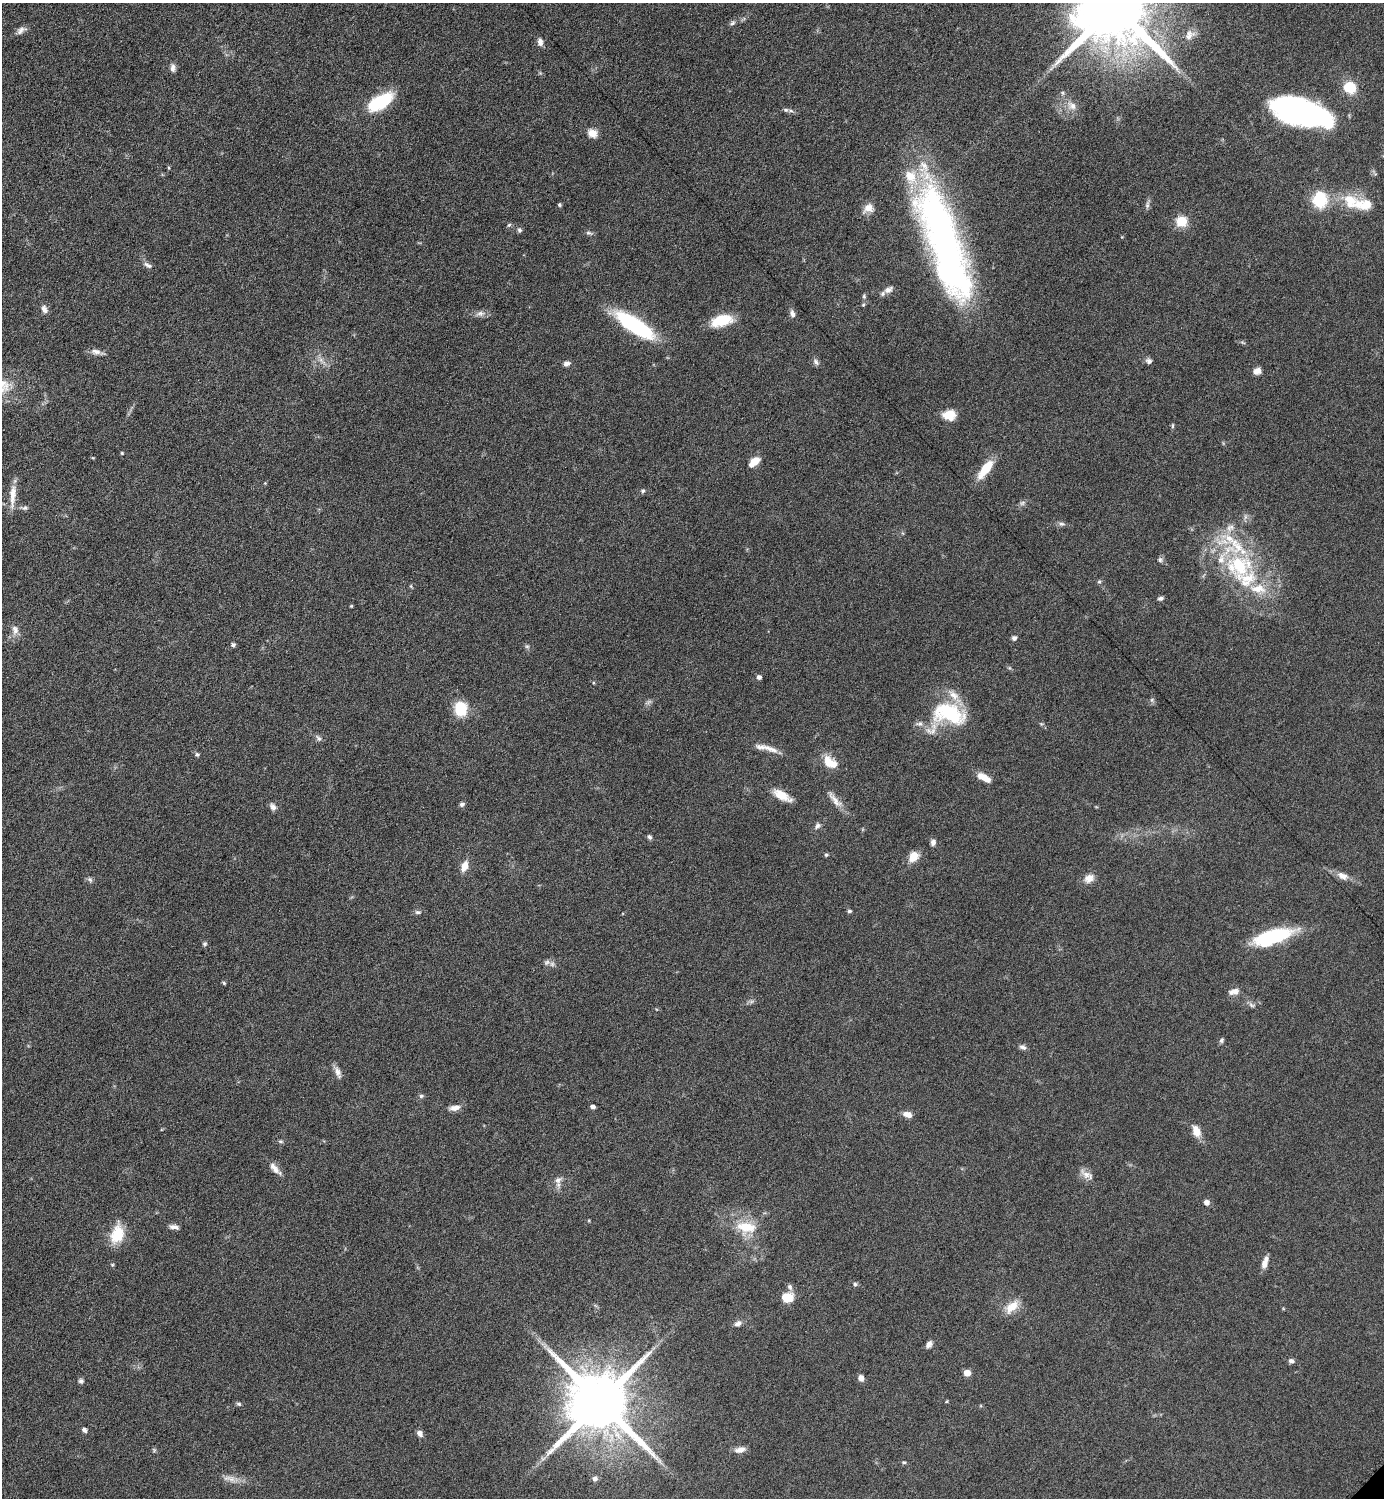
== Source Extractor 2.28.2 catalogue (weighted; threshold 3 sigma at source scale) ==
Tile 11 of 4 x 4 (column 3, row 3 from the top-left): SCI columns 3072-4453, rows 1504-2999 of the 6003 x 6003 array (HDU 1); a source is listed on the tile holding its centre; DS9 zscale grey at full resolution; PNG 1386 x 1500 px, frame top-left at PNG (2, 3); no overlay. Shown black and unused: <1% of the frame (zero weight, under 6 of 12 exposures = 1% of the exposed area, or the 3 px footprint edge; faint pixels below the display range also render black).
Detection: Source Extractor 2.28.2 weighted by HDU 2 'WHT'; one run over the whole footprint, this tile lists its part. Background 0.0872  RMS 0.0039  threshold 0.016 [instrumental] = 3 sigma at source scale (4.09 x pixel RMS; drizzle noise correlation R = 1.36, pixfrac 0.8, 0.05/0.05 arcsec/px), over >= 5 px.
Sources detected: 139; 1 too faint to see at this stretch — not listed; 12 inside a brighter listed object's ellipse — not listed separately; the other 126 listed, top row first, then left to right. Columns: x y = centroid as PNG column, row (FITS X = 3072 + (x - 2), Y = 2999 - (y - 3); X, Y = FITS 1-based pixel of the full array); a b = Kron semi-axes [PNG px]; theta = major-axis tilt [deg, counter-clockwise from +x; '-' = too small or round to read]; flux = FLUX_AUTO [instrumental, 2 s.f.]
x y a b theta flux
1114 6 20 17 -39 5900
732 23 8 5 28 0.81
21 30 14 8 34 1.8
1189 35 15 10 48 2.7
540 42 9 6 -84 1.7
173 68 10 6 88 1.5
1350 87 11 10 - 11
1063 93 6 5 - 0.61
380 102 30 14 31 19
1072 106 14 10 -45 3
786 110 8 6 -14 0.97
1301 112 48 19 -15 110
592 133 10 8 -22 3.7
1320 200 13 12 - 18
1350 201 22 19 -51 9.8
559 205 4 4 - 0.54
1147 205 11 5 76 1.1
868 208 13 11 21 3.1
1182 221 5 5 - 27
509 225 6 5 - 0.58
519 230 7 6 - 0.83
589 233 9 5 -12 0.88
944 243 122 30 -72 180
148 265 13 6 -28 1.4
888 290 14 7 34 2.1
864 296 6 5 - 0.63
863 304 6 4 68 0.56
44 309 10 7 -67 1.8
480 313 11 7 1 1.8
792 314 11 6 -79 1.5
722 320 24 12 15 10
635 325 33 11 -33 51
96 352 15 7 -11 2
321 360 7 4 -72 1.1
1149 361 8 6 -21 1.3
816 362 10 6 -52 1.2
566 363 8 6 22 1.5
1257 371 9 8 - 2.1
949 415 13 10 5 6.6
1172 426 8 4 89 0.55
122 453 4 3 - 0.38
754 462 10 6 40 5.8
986 469 20 8 53 11
643 491 5 5 - 0.68
13 495 33 8 87 4.8
1022 503 7 6 - 0.95
24 508 10 6 0 1.1
1062 524 9 5 -3 1
1230 528 13 9 40 2.7
1160 560 7 6 - 0.89
1239 565 34 31 -54 31
1099 581 5 5 - 0.56
1160 598 7 5 17 0.87
351 606 4 4 - 0.36
15 630 14 9 -77 2.4
1014 638 6 6 - 1
233 645 5 4 - 1
527 646 7 4 -1 0.64
759 677 4 4 - 1.3
593 683 4 3 - 0.33
1152 700 6 5 - 0.68
461 709 14 12 86 12
949 714 43 24 -15 27
319 738 8 5 -50 0.99
770 749 25 8 -21 3.8
197 754 6 5 - 0.72
828 762 18 11 -75 4.9
984 777 16 6 -29 4.8
782 795 23 9 -29 5.5
835 800 28 7 -51 3.4
462 804 7 5 18 0.9
273 807 10 7 -63 1.5
817 826 10 6 49 1.2
649 837 6 5 - 0.82
933 842 8 6 75 1.2
826 855 5 5 - 0.53
913 856 11 8 49 5.4
464 866 12 7 70 3.8
1342 876 16 9 -23 2.9
1089 878 14 10 29 3
90 880 8 5 -63 0.8
849 911 6 4 15 0.6
418 912 8 5 -1 0.93
1272 937 41 14 18 28
205 944 6 6 - 0.66
547 962 9 7 33 1.2
224 983 4 3 - 0.52
1234 992 14 8 13 2.2
1251 1005 9 5 -27 0.94
1222 1040 7 5 65 0.75
1022 1047 9 6 -25 1.2
338 1072 15 7 -70 2.1
421 1096 6 5 - 0.73
593 1107 4 4 - 1.3
454 1108 13 6 6 2.4
907 1114 10 6 -16 2.8
1196 1131 14 8 -66 4.2
280 1141 7 5 -1 0.63
276 1170 16 8 -35 2.3
1086 1174 18 9 -34 2.8
558 1180 11 9 55 2.1
1206 1202 5 5 - 1.8
174 1227 12 6 -10 1.5
746 1227 26 15 -8 11
117 1234 25 15 74 9
1265 1263 14 6 73 3
855 1284 6 5 - 0.65
790 1287 9 6 -64 1.1
787 1298 8 7 - 10
1012 1307 20 11 42 5.6
737 1324 9 7 32 1.5
929 1344 9 6 57 1.5
1291 1361 6 5 - 1.2
967 1373 5 5 - 5.4
861 1378 7 5 -78 2.2
81 1381 7 6 - 0.85
946 1401 4 3 - 0.41
600 1402 17 15 -40 3900
239 1404 6 5 - 0.65
84 1430 6 5 - 1.1
420 1433 7 6 - 1.7
740 1450 14 7 12 2.4
543 1458 7 4 19 0.83
904 1462 5 4 - 0.46
229 1478 20 8 -7 3
595 1478 8 6 59 1.2
Isophote crosses this tile's border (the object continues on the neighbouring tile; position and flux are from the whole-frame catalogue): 1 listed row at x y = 1114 6